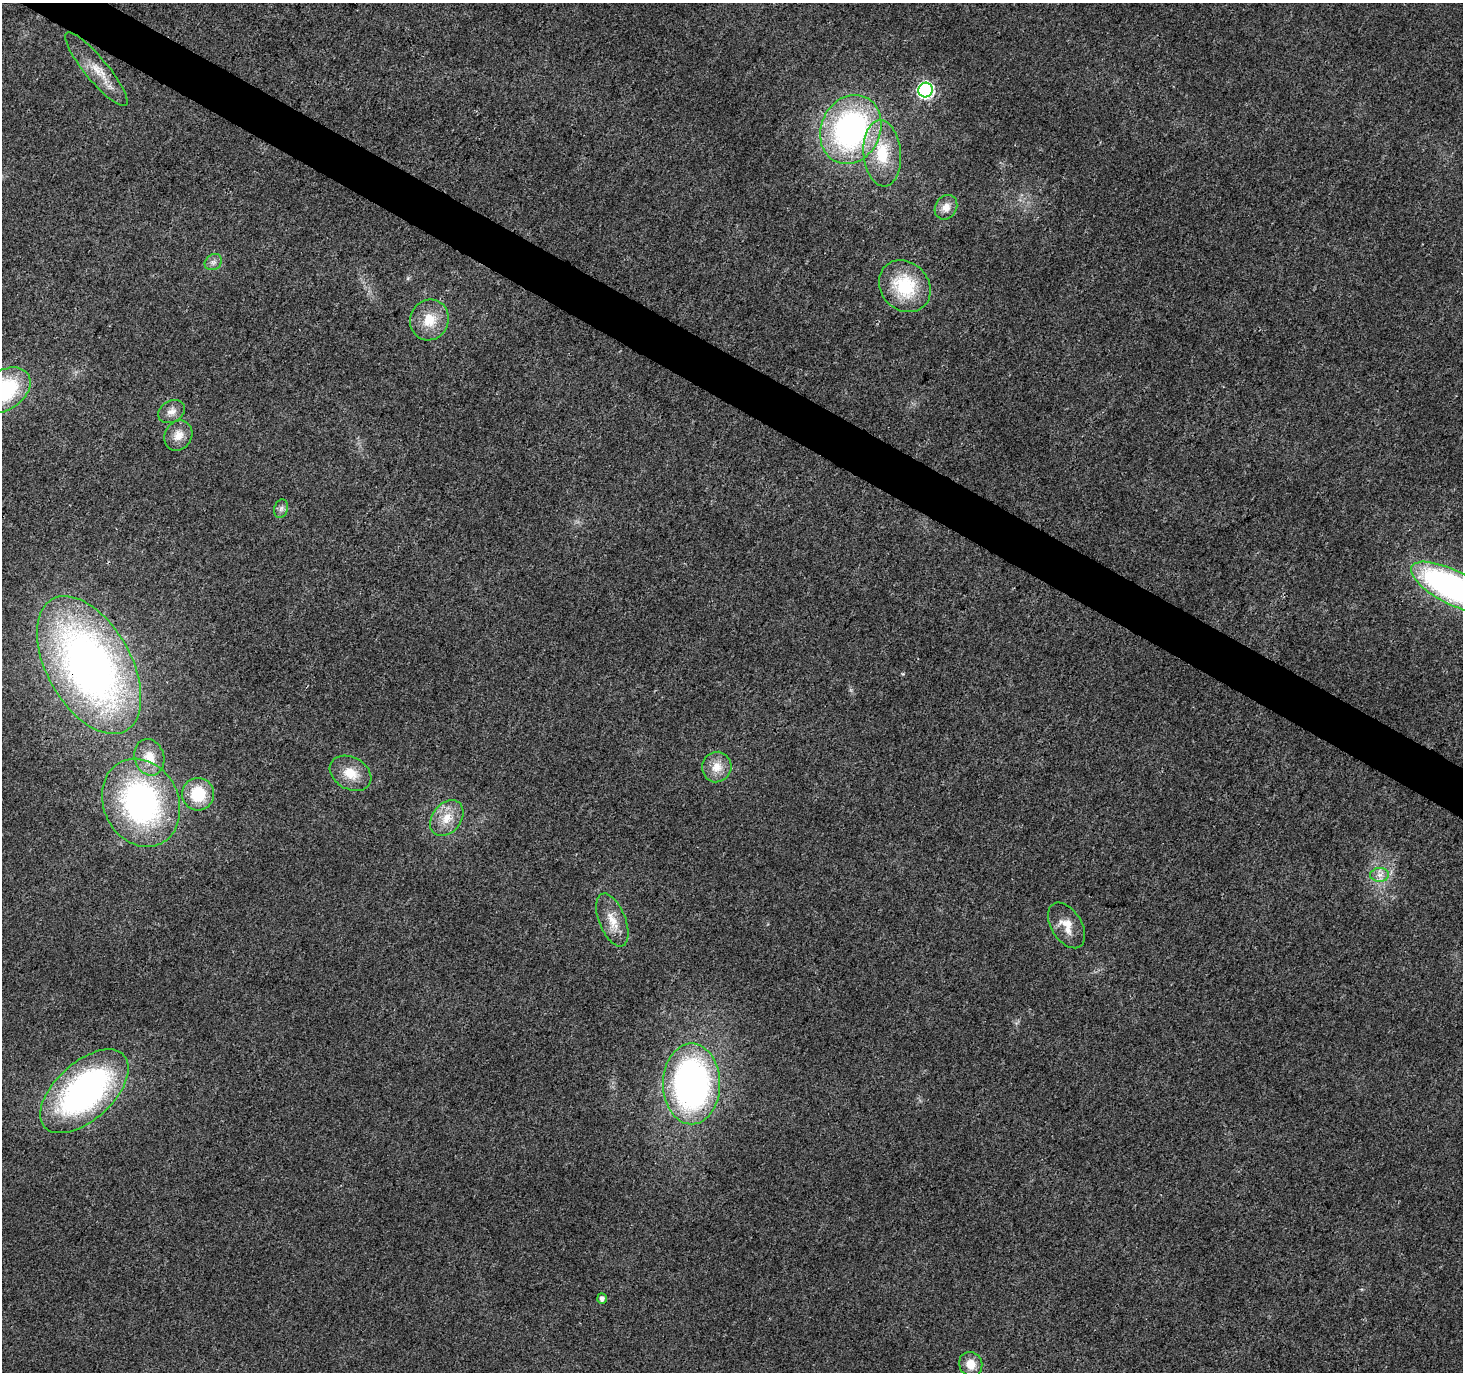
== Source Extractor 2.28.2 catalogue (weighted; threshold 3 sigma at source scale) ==
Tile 11 of 4 x 4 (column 3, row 3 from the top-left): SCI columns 2925-4385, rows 1563-2932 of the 5854 x 5930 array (HDU 1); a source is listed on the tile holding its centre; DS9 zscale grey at full resolution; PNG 1465 x 1374 px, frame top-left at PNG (2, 3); each listed source drawn as its Kron ellipse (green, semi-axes under 4 px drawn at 4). Shown black and unused: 3% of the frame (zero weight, under 3 of 4 exposures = <1% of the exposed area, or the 3 px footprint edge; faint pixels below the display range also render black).
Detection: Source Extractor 2.28.2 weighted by HDU 2 'WHT'; one run over the whole footprint, this tile lists its part. Background 0.00409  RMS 0.0024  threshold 0.0107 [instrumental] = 3 sigma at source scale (4.5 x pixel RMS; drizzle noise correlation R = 1.50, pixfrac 1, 0.0396/0.0396 arcsec/px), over >= 5 px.
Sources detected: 27; all 27 listed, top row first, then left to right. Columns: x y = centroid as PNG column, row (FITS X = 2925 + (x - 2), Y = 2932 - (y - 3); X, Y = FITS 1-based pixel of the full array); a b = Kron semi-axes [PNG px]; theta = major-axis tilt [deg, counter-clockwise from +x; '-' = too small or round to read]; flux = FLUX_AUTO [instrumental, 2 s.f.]
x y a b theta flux
96 69 47 11 -50 5.5
925 90 7 7 - 56
851 129 35 29 65 62
882 153 33 18 -85 11
946 207 13 10 58 2.4
213 262 9 7 34 1
905 286 28 24 -46 14
429 320 20 19 - 5.9
4 390 29 19 33 23
171 412 14 10 28 1.9
178 435 16 13 57 2.9
281 509 9 6 74 0.85
1453 587 46 17 -27 82
89 665 75 42 -61 130
149 757 18 14 -74 4.1
717 767 15 14 - 3.6
351 773 22 16 -29 5
198 794 16 16 - 9.3
141 803 45 37 -64 61
447 818 20 14 51 4.6
1380 875 9 7 1 1.4
612 920 28 13 -68 4.6
1066 925 25 15 -58 4.1
691 1084 40 28 -90 87
84 1091 53 29 42 72
602 1299 5 5 - 0.96
971 1364 12 11 - 3
Overlapping masked pixels (flux is a lower limit): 1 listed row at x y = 89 665
Isophote crosses this tile's border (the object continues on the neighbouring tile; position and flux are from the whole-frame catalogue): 2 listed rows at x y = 4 390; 1453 587